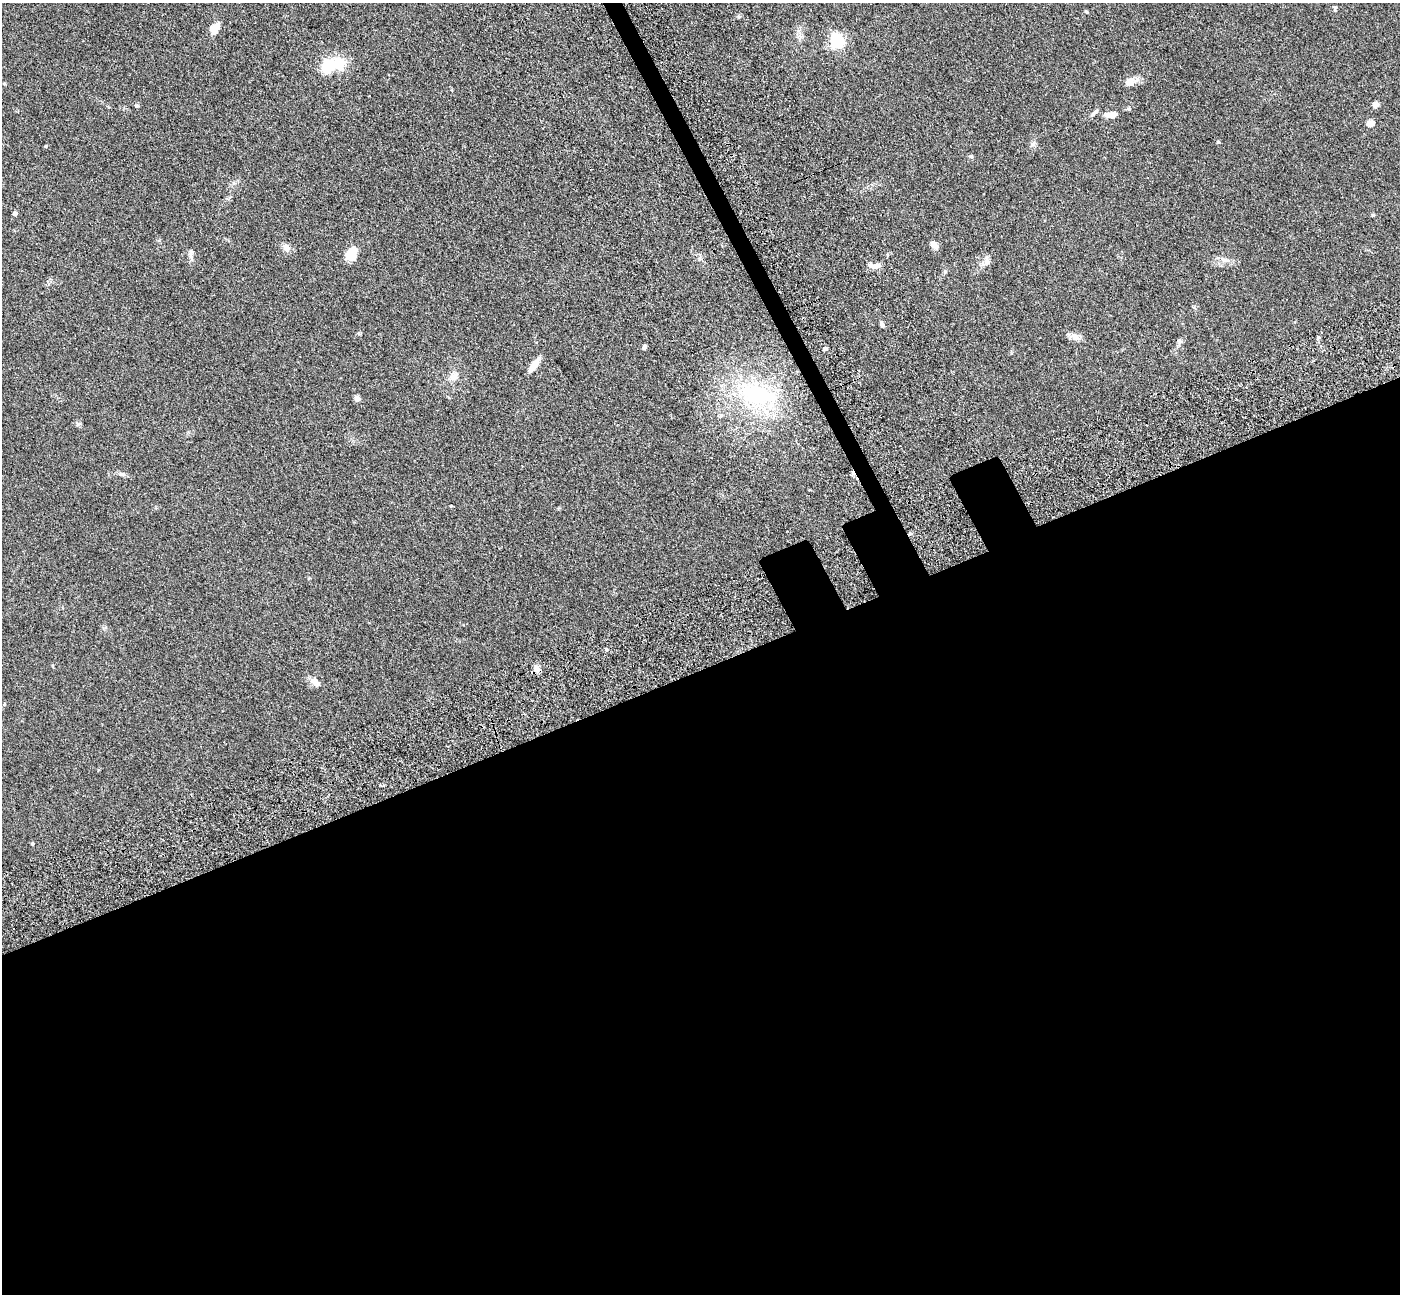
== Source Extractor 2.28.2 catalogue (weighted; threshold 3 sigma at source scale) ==
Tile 15 of 4 x 4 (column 3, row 4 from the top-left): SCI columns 2955-4352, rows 472-1763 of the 5911 x 5897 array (HDU 1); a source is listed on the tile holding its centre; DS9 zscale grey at full resolution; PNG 1402 x 1296 px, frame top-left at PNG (2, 3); no overlay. Shown black and unused: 50% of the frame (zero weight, under 3 of 5 exposures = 10% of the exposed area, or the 3 px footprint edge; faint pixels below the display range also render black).
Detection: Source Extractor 2.28.2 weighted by HDU 2 'WHT'; one run over the whole footprint, this tile lists its part. Background 0.245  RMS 0.0081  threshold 0.0366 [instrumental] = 3 sigma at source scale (4.5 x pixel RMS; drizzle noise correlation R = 1.50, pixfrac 1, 0.05/0.05 arcsec/px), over >= 5 px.
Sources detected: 44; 1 cosmic-ray / hot-pixel residue — not listed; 4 inside a brighter listed object's ellipse — not listed separately; the other 39 listed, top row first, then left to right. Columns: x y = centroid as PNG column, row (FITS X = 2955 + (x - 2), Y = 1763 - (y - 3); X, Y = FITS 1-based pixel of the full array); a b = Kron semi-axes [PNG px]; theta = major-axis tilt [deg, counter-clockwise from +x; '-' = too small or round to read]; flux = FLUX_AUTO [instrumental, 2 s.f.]
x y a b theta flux
1335 8 8 4 72 1.1
1086 12 5 3 - 0.77
214 29 15 10 55 7.5
837 41 6 6 - 150
337 64 24 17 3 21
1129 82 11 8 24 6.1
4 84 6 4 -1 0.75
1376 104 6 5 - 4.6
137 106 6 4 0 1
1113 115 10 7 9 4.5
1370 123 8 6 9 4.6
1218 142 4 4 - 0.86
1033 144 7 5 45 1.7
971 156 6 5 - 1.2
15 214 4 4 - 3.7
934 245 12 7 -55 3.8
286 248 9 7 -59 5.1
350 254 14 12 -85 10
191 255 18 5 -81 2.9
1226 260 7 4 -17 1.7
987 261 9 7 -66 3.2
876 267 13 7 17 3.7
945 272 6 5 - 1.2
882 324 7 4 -64 2.1
1075 337 15 7 -24 4.4
1179 341 6 5 - 1.6
644 347 4 4 - 3.2
825 349 5 4 - 1.5
534 365 19 6 53 7.9
454 377 14 9 33 5.8
757 394 64 33 -16 90
357 399 5 5 - 4.2
78 424 6 6 - 1.5
122 474 10 6 -9 2.1
606 650 5 4 - 1.1
536 668 10 7 -73 3.7
315 682 14 8 -41 5
4 704 5 4 - 0.77
32 844 4 4 - 0.77
Unlisted compact peaks at least as high as the median listed source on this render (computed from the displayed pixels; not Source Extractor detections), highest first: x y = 46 146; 1373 215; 739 17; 451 506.